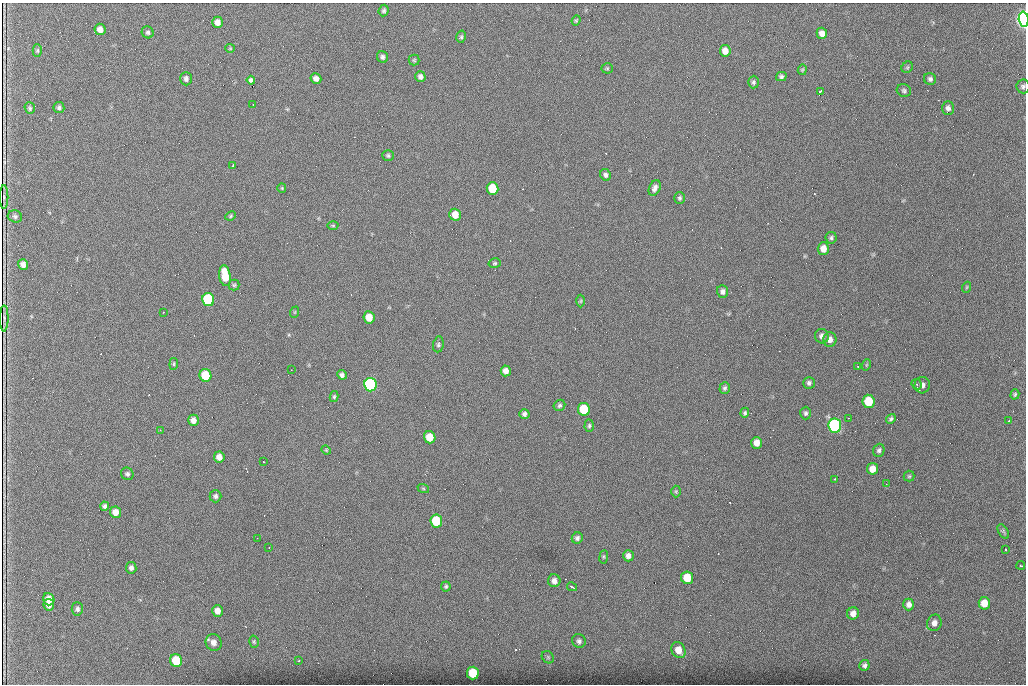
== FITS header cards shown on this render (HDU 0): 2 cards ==
NAXIS1  =                 1024 /fastest changing axis
NAXIS2  =                  682 /next to fastest changing axis

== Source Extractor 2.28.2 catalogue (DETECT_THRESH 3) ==
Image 1024 x 682 px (HDU 0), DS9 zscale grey, 1 PNG px = 1 image px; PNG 1028 x 686 px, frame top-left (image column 1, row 682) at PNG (2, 3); each listed source drawn as its Kron ellipse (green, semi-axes under 4 px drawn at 4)
Background 1380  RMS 26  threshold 77.8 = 3 sigma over >= 5 px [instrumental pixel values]
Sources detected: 133; all 133 listed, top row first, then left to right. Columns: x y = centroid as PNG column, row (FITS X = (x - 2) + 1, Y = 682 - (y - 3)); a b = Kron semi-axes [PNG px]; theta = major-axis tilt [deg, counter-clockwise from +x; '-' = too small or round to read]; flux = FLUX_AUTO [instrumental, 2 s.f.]
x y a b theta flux
384 10 6 5 - 3000
1024 19 8 5 -87 860000
576 20 5 4 - 2100
217 22 5 5 - 9400
100 29 6 5 - 12000
148 32 6 5 - 3700
822 33 5 5 - 10000
461 37 6 4 77 2900
230 48 4 4 - 1600
37 51 6 4 -90 2500
725 51 6 5 - 13000
382 57 6 5 - 4300
414 60 5 5 - 2200
907 67 6 5 - 2500
607 68 5 5 - 2300
802 70 5 4 - 2200
781 76 5 4 - 3700
420 77 5 5 - 6100
316 78 5 5 - 8300
186 79 6 5 - 5400
930 79 6 5 - 4500
251 80 4 4 - 4400
753 82 6 5 - 3500
1023 86 7 6 - 4300
904 90 7 6 - 3700
820 91 3 2 - 1900
253 105 2 2 - 1100
59 107 6 5 - 3600
30 108 6 5 - 2900
948 108 7 5 89 6100
388 156 6 5 - 3000
233 165 4 2 - 2200
605 175 6 5 - 4400
282 188 5 4 - 1800
492 188 6 6 - 59000
655 188 8 5 64 6500
4 197 12 3 90 230
680 198 6 5 - 3500
455 215 6 5 - 19000
15 216 7 6 - 4000
231 216 5 4 - 2300
333 225 5 3 - 1700
831 238 6 5 - 3600
823 249 6 5 - 16000
495 263 6 4 14 2600
23 264 5 5 - 7900
225 276 10 5 -81 49000
234 285 5 5 - 2800
967 287 5 3 - 1600
723 291 6 5 - 6000
208 300 6 6 - 220000
581 301 6 4 89 2100
163 312 2 2 - 3500
295 312 6 3 71 1600
369 317 6 5 - 28000
4 318 13 3 89 600
822 336 7 6 - 8100
830 339 7 6 - 9500
438 344 8 5 81 3500
174 364 6 4 83 2200
866 365 6 3 71 1700
858 366 2 2 - 1100
291 370 2 2 - 870
506 371 5 5 - 9900
205 375 6 6 - 68000
342 375 5 4 - 5300
809 383 6 5 - 4300
917 384 5 5 - 3100
370 385 7 6 - 370000
922 385 8 7 - 8200
725 388 6 5 - 3300
1015 394 5 4 - 2600
334 397 5 4 - 2500
869 401 7 6 - 55000
559 405 6 5 - 3600
584 409 6 6 - 74000
745 413 5 4 - 3000
806 413 6 5 - 4000
524 414 5 5 - 4700
849 418 2 2 - 1300
891 419 5 4 - 3500
193 420 5 5 - 8800
1009 420 2 2 - 1500
589 426 6 4 88 2900
835 426 7 6 - 420000
160 430 3 3 - 1200
430 437 6 5 - 32000
756 443 6 5 - 13000
326 450 5 4 - 1800
879 450 7 5 67 4400
219 457 5 5 - 11000
264 462 2 2 - 1400
872 469 6 5 - 17000
127 474 6 6 - 4100
909 476 5 5 - 2300
835 479 3 3 - 2700
886 484 3 2 - 1300
423 488 6 3 -20 1900
676 491 6 5 - 2200
215 496 6 6 - 4400
105 506 4 3 - 3600
115 512 6 5 - 14000
436 521 6 6 - 81000
1003 531 8 4 -59 3100
257 538 2 2 - 630
577 538 6 5 - 4600
269 548 2 2 - 1400
1006 549 3 3 - 4800
628 556 5 5 - 7600
604 557 7 3 82 1900
1021 565 4 2 - 2500
131 568 5 5 - 5300
687 578 6 6 - 41000
554 581 6 6 - 7900
446 586 5 5 - 2600
572 587 5 2 - 3200
49 599 6 5 - 14000
984 603 6 5 - 20000
909 604 6 5 - 7700
49 605 6 5 - 9800
77 609 7 5 -85 4400
217 611 6 5 - 12000
853 613 6 6 - 11000
934 623 8 7 - 9500
579 641 7 6 - 5100
214 642 8 7 - 12000
254 642 6 4 -75 2500
678 650 8 6 -60 22000
548 657 7 5 -47 2700
176 660 6 6 - 57000
299 660 3 3 - 1500
864 665 5 5 - 4400
473 673 6 6 - 62000
At the frame edge (FLAGS 8, measured only in part): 2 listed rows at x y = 1024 19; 1023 86

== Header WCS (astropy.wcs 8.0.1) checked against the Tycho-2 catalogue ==
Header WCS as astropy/WCSLIB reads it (CRVAL/CRPIX/CD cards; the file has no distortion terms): RA---TAN/DEC--TAN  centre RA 07:06:07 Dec +31:10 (106.53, +31.16 deg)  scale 1.43 arcsec/px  FOV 24.4' x 16.3'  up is -93 deg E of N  parity flipped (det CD > 0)
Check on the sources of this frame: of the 60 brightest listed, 8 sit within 1.8 arcsec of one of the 15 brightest Tycho-2 stars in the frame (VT <= 12.35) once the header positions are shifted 0.22 arcsec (0.22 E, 0.03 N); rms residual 0.60 arcsec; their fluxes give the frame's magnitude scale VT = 23.83 - 2.5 log10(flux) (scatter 0.22 mag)
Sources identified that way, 8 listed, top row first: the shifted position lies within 1.8 arcsec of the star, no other Tycho-2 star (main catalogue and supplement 1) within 3.6 arcsec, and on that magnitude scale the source's flux lands within +1.5 / -3 mag of the star's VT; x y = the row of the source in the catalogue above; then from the Tycho-2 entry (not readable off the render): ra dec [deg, ICRS J2000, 3 dp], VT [Tycho-2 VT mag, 2 dp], TYC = Tycho-2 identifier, HIP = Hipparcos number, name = IAU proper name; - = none
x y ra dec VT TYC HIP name
492 188 106.458 +31.151 12.35 2438-728-1 - -
205 375 106.551 +31.041 11.84 2438-663-1 - -
370 385 106.552 +31.106 9.20 2438-180-1 - -
869 401 106.550 +31.305 11.61 2438-184-1 - -
584 409 106.559 +31.192 11.79 2438-1039-1 - -
835 426 106.562 +31.292 10.01 2438-106-1 - -
436 521 106.614 +31.135 11.36 2438-550-1 - -
473 673 106.684 +31.152 11.76 2438-931-1 - -